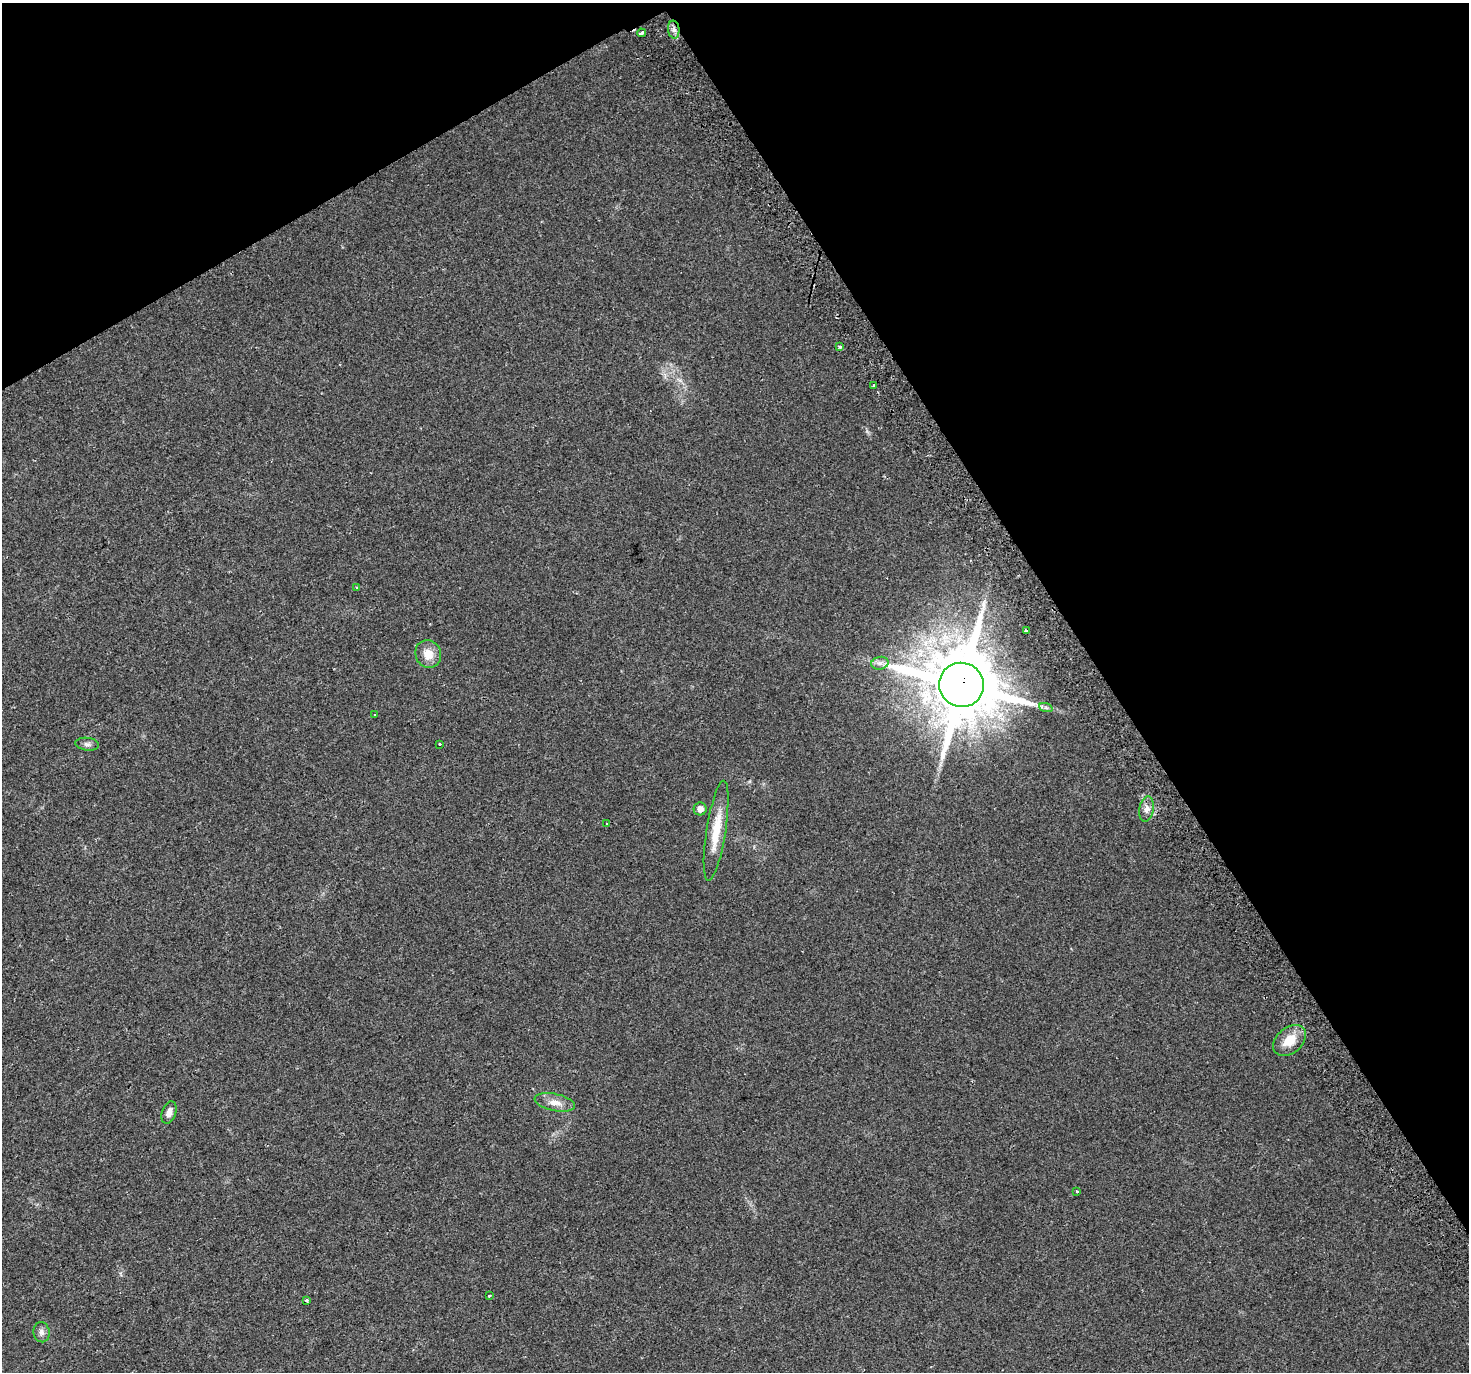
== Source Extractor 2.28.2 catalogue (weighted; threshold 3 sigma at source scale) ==
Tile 3 of 4 x 4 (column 3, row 1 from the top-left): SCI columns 2977-4443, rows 4311-5680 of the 5951 x 5823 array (HDU 1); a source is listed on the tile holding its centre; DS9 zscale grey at full resolution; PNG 1471 x 1374 px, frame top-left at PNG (2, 3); each listed source drawn as its Kron ellipse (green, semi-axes under 4 px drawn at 4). Shown black and unused: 31% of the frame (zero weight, under 2 of 3 exposures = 2% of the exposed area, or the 3 px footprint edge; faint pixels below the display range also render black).
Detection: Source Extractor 2.28.2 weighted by HDU 2 'WHT'; one run over the whole footprint, this tile lists its part. Background 0.0227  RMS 0.0054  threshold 0.0241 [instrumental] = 3 sigma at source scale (4.5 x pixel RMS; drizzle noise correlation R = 1.50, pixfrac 1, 0.0396/0.0396 arcsec/px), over >= 5 px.
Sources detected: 26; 2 cosmic-ray / hot-pixel residue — neither listed nor drawn; the other 24 listed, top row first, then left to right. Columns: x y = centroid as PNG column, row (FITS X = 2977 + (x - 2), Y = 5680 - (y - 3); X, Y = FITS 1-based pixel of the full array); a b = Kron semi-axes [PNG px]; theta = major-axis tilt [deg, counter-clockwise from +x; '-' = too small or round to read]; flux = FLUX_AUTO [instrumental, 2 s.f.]
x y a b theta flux
674 30 9 6 -83 2.1
641 33 4 3 - 3.8
840 347 3 3 - 1.9
874 386 3 2 - 1
357 587 4 3 - 0.61
1026 631 3 3 - 2.1
428 654 14 12 -66 7.3
880 663 9 6 12 2
961 685 22 22 - 4500
1046 708 7 4 -19 1.1
375 714 3 2 - 0.46
87 744 12 6 -6 1.8
439 744 3 3 - 1.5
700 809 6 6 - 2.9
1146 809 13 7 79 3.2
607 824 2 2 - 0.36
716 831 50 9 81 15
1290 1040 18 13 40 10
555 1102 20 8 -11 5.4
169 1113 12 7 71 3
1077 1191 3 3 - 0.61
489 1296 3 3 - 0.73
307 1300 3 3 - 1.1
41 1332 10 8 -78 2.3
Overlapping masked pixels (flux is a lower limit): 2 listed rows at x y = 674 30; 961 685